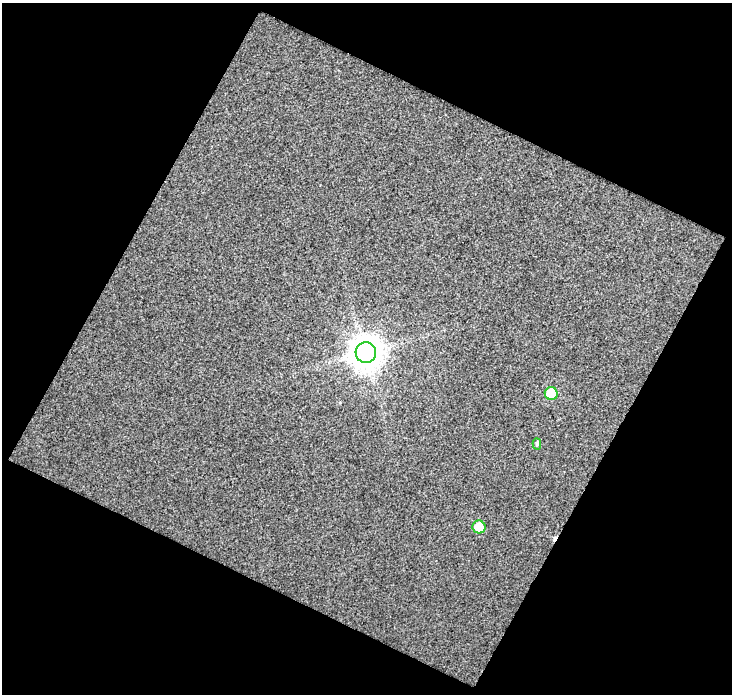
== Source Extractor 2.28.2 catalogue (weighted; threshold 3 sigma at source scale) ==
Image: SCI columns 1-730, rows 25-716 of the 730 x 741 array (HDU 1 of 3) = the unmasked area's bounding box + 8 px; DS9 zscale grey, full resolution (1 PNG px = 1 image px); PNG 734 x 696 px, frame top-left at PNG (2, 3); each listed source drawn as its Kron ellipse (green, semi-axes under 4 px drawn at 4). Shown black and unused: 47% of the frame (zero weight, under 2 of 3 exposures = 2% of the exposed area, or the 3 px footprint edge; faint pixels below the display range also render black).
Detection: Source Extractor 2.28.2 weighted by HDU 2 'WHT'. Background 0.456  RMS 0.53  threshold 2.39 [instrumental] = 3 sigma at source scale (4.5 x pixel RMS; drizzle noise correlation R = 1.50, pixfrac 1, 0.0396/0.0396 arcsec/px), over >= 5 px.
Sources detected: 5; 1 cosmic-ray / hot-pixel residue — neither listed nor drawn; the other 4 listed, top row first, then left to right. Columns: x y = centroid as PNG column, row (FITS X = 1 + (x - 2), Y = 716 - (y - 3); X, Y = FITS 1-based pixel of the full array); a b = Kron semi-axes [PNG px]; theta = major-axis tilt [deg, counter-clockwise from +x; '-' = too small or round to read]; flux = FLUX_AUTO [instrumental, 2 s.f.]
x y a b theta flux
366 353 10 10 - 98000
551 393 6 6 - 1700
537 444 5 4 - 99
479 527 6 6 - 940